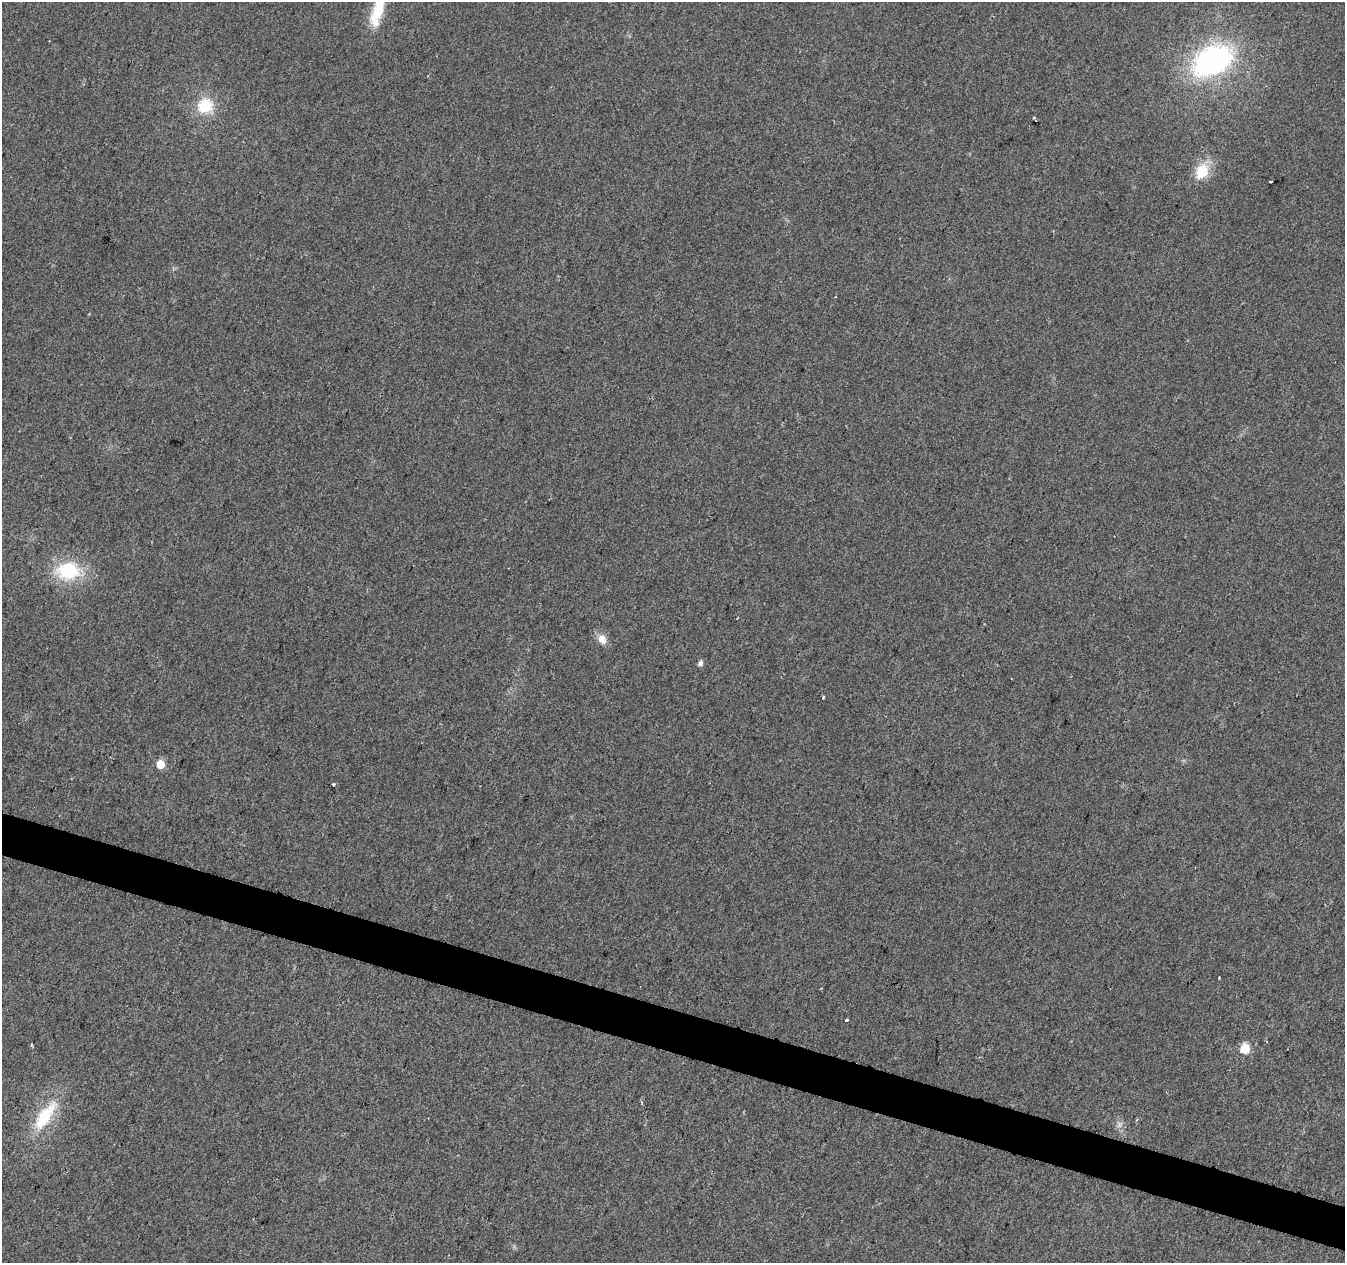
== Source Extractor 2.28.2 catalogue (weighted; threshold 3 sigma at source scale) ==
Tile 6 of 4 x 4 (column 2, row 2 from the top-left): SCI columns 1344-2686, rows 2737-3997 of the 5380 x 5537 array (HDU 1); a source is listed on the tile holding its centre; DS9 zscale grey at full resolution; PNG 1347 x 1265 px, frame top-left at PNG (2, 2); no overlay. Shown black and unused: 3% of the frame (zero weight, under 2 of 3 exposures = <1% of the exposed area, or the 3 px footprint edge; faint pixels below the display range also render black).
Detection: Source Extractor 2.28.2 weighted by HDU 2 'WHT'; one run over the whole footprint, this tile lists its part. Background 0.0263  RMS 0.0056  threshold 0.0254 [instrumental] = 3 sigma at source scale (4.5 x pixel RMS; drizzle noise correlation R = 1.50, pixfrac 1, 0.0396/0.0396 arcsec/px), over >= 5 px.
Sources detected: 18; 1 too faint to see at this stretch — not listed; the other 17 listed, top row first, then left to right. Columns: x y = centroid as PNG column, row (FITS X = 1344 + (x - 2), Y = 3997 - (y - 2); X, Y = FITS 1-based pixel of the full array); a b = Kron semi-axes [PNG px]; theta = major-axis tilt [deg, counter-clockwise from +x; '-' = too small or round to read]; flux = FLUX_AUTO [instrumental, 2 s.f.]
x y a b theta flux
378 10 42 13 74 20
1212 61 43 27 29 110
205 106 20 18 29 18
1202 171 23 17 61 14
1271 182 3 3 - 0.87
68 571 28 22 3 32
602 639 13 10 -55 5.2
700 663 6 5 - 2.3
823 697 3 3 - 1.5
160 764 6 5 - 11
333 784 3 3 - 3.8
1219 977 3 2 - 0.9
847 1020 3 3 - 1.9
32 1045 5 3 - 0.75
1245 1049 6 6 - 22
642 1102 5 3 - 0.77
45 1116 46 16 56 27
Isophote crosses this tile's border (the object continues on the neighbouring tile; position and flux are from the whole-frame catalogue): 1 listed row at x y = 378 10